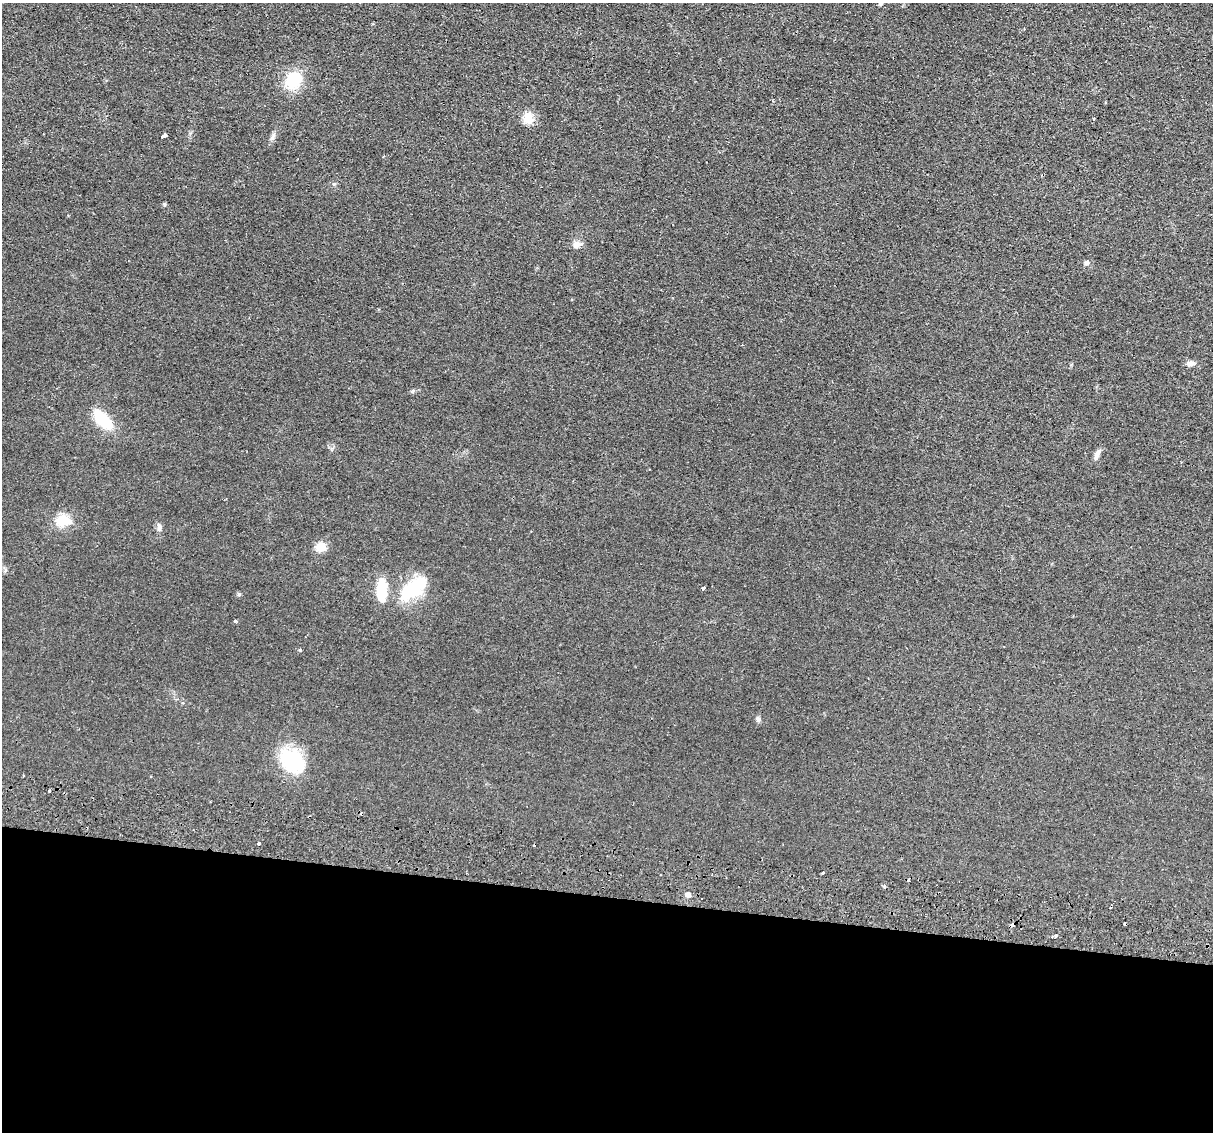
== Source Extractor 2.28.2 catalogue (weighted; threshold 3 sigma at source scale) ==
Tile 14 of 4 x 4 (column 2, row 4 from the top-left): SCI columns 1229-2439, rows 293-1422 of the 4875 x 4985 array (HDU 1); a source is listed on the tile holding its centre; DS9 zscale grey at full resolution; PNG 1215 x 1134 px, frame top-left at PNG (2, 3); no overlay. Shown black and unused: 21% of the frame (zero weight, under 2 of 3 exposures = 3% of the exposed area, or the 3 px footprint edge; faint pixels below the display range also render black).
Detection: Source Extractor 2.28.2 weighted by HDU 2 'WHT'; one run over the whole footprint, this tile lists its part. Background 0.0238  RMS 0.0054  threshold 0.0241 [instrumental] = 3 sigma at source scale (4.5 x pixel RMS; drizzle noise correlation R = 1.50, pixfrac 1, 0.05/0.05 arcsec/px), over >= 5 px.
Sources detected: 32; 5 cosmic-ray / hot-pixel residue — not listed; the other 27 listed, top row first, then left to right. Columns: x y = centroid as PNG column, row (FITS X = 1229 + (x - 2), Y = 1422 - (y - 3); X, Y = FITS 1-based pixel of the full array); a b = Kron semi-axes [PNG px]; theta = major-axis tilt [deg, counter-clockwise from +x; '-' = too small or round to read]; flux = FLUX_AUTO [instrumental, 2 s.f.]
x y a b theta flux
880 4 6 5 - 0.86
293 80 25 20 59 15
528 119 16 12 -75 6.1
1093 119 3 3 - 1
164 136 6 3 28 2.5
576 245 11 9 14 2.9
1087 263 7 6 - 1.3
1190 363 10 6 1 2.2
103 419 20 10 -46 22
1097 455 15 6 66 2.3
63 520 7 6 - 29
159 527 10 5 -89 1.8
321 547 12 10 -19 5.8
414 588 40 18 37 25
703 588 4 3 - 2.8
382 590 30 13 88 12
239 594 5 4 - 0.9
235 621 3 3 - 1.1
300 650 4 4 - 0.55
758 719 6 5 - 1.1
292 761 34 25 -44 27
49 791 3 3 - 1.1
259 843 3 3 - 1.5
823 872 3 3 - 2.8
884 886 3 3 - 1.5
688 895 6 5 - 2.3
1055 936 3 3 - 1.4
Isophote crosses this tile's border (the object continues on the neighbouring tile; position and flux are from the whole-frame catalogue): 1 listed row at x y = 880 4